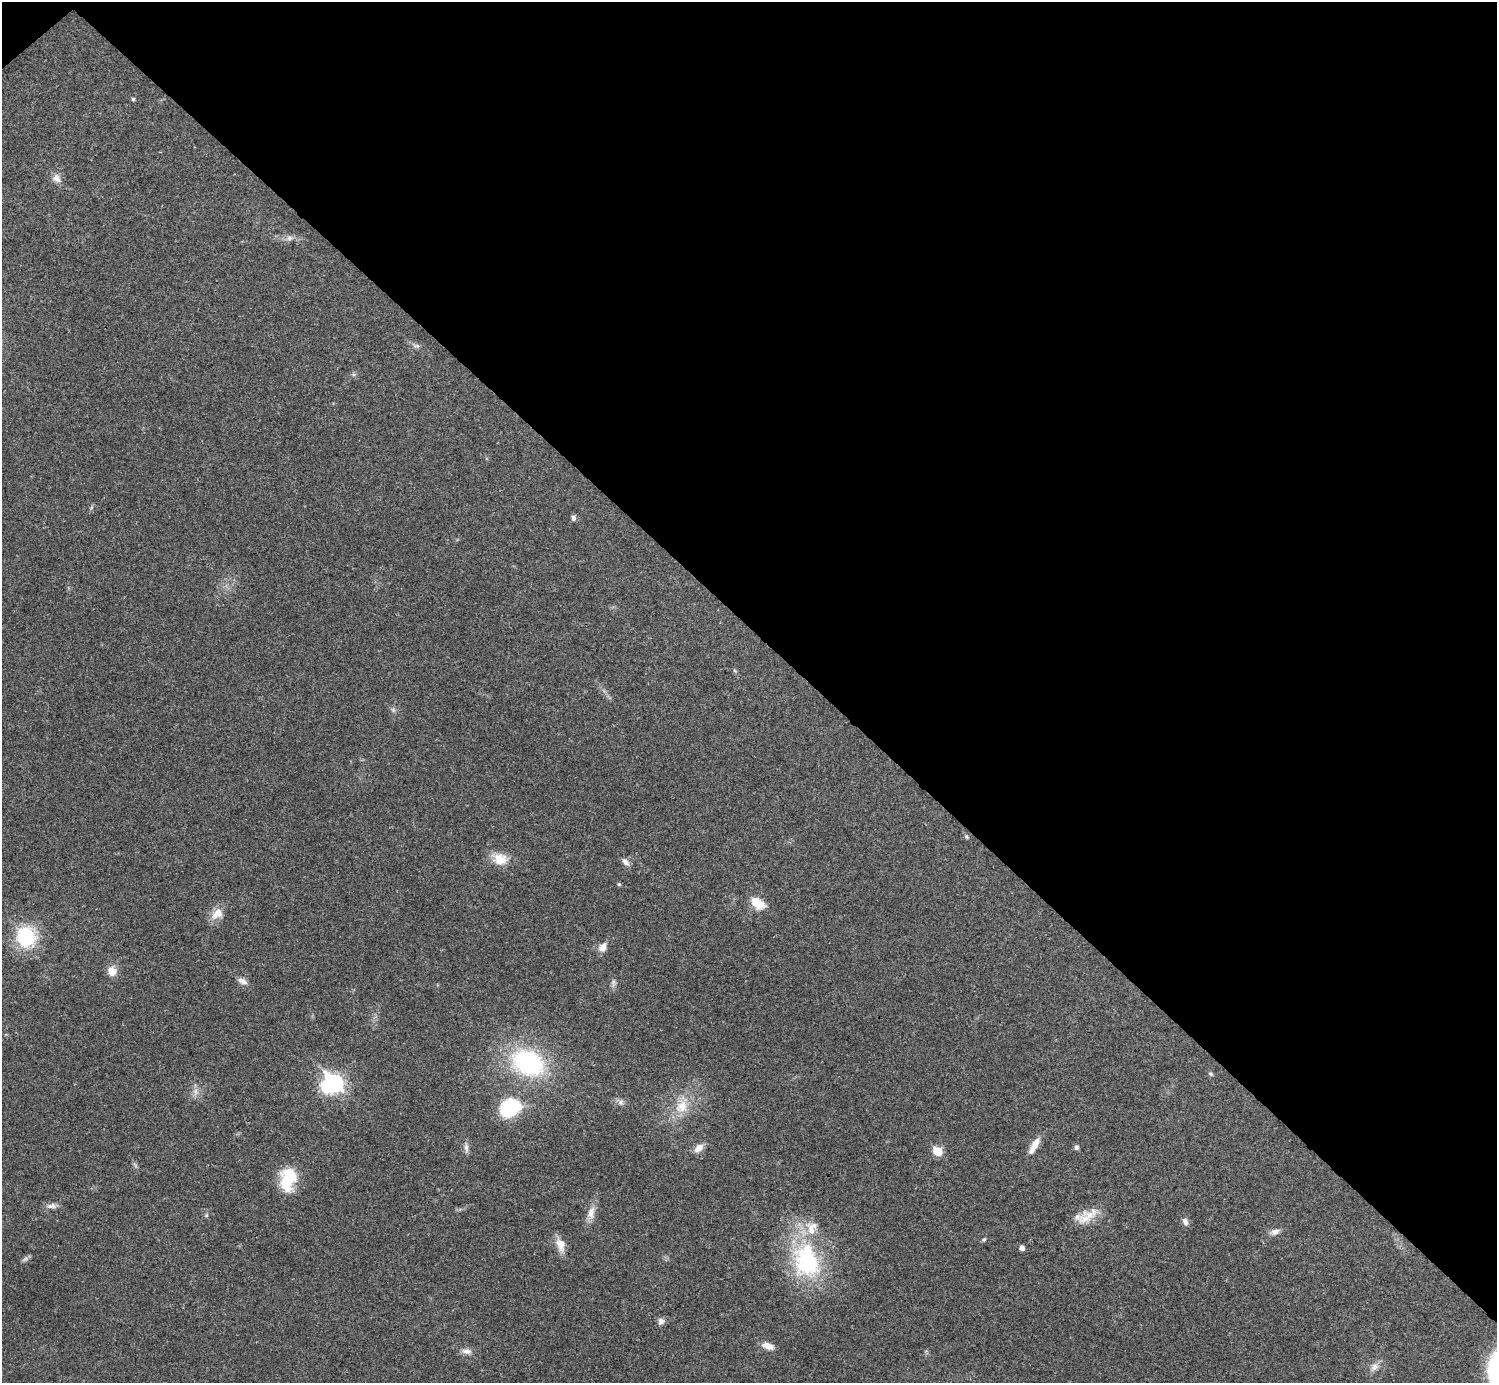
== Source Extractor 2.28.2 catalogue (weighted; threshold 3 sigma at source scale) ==
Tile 3 of 4 x 4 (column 3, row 1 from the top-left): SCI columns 2990-4484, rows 4302-5682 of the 5981 x 5981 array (HDU 1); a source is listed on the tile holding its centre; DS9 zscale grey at full resolution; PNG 1499 x 1385 px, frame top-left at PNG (2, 2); no overlay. Shown black and unused: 46% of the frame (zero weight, under 3 of 4 exposures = <1% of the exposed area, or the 3 px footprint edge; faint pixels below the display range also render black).
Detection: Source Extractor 2.28.2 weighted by HDU 2 'WHT'; one run over the whole footprint, this tile lists its part. Background 0.0209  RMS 0.0022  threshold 0.00989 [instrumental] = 3 sigma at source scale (4.5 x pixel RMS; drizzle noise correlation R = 1.50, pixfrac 1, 0.05/0.05 arcsec/px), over >= 5 px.
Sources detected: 52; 2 inside a brighter object's white glare — not listed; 1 inside a brighter listed object's ellipse — not listed separately; the other 49 listed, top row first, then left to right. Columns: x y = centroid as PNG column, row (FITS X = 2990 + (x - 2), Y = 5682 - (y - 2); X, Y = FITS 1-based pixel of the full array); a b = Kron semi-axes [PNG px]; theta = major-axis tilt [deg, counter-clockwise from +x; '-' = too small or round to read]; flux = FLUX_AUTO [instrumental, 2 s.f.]
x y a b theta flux
133 99 5 4 - 0.41
56 178 13 10 -41 1.7
289 238 11 8 15 1.2
416 346 13 6 -15 0.82
354 374 7 5 -20 0.48
91 507 8 4 71 0.37
573 518 8 6 -84 0.61
735 671 6 4 -44 0.3
393 710 7 6 - 0.57
966 837 6 5 - 0.38
500 859 20 14 -19 4.2
625 862 10 6 -51 1.2
619 884 6 4 -20 0.31
758 903 17 10 -33 4.4
217 914 19 13 33 2.8
26 937 10 10 - 28
603 947 12 9 57 1.8
112 971 11 11 - 2.6
242 981 13 8 -27 1.3
613 983 13 6 87 0.78
528 1063 34 24 -24 34
1211 1074 7 5 -42 0.43
334 1083 9 7 -47 78
195 1091 13 7 -79 1.4
621 1102 10 8 89 0.93
682 1105 31 18 76 7
509 1109 28 23 13 11
1034 1146 23 8 61 2.6
1076 1147 6 5 - 0.6
466 1148 16 5 -87 0.98
699 1148 14 9 40 1.8
937 1151 6 5 - 9
135 1165 8 4 -53 0.44
288 1179 28 18 83 9.3
52 1206 17 6 3 1.2
591 1213 20 10 77 2.4
206 1215 6 5 - 0.37
1089 1215 28 15 25 4.5
1185 1221 10 6 -72 1.1
1275 1232 14 8 19 1.3
984 1239 6 5 - 0.39
561 1244 18 10 -73 2.7
1022 1248 5 5 - 1.2
25 1259 10 5 39 0.59
806 1261 55 39 -74 27
661 1321 8 8 - 1.1
768 1346 16 8 -15 2
466 1351 15 8 -7 1.4
1374 1367 15 9 55 1.7